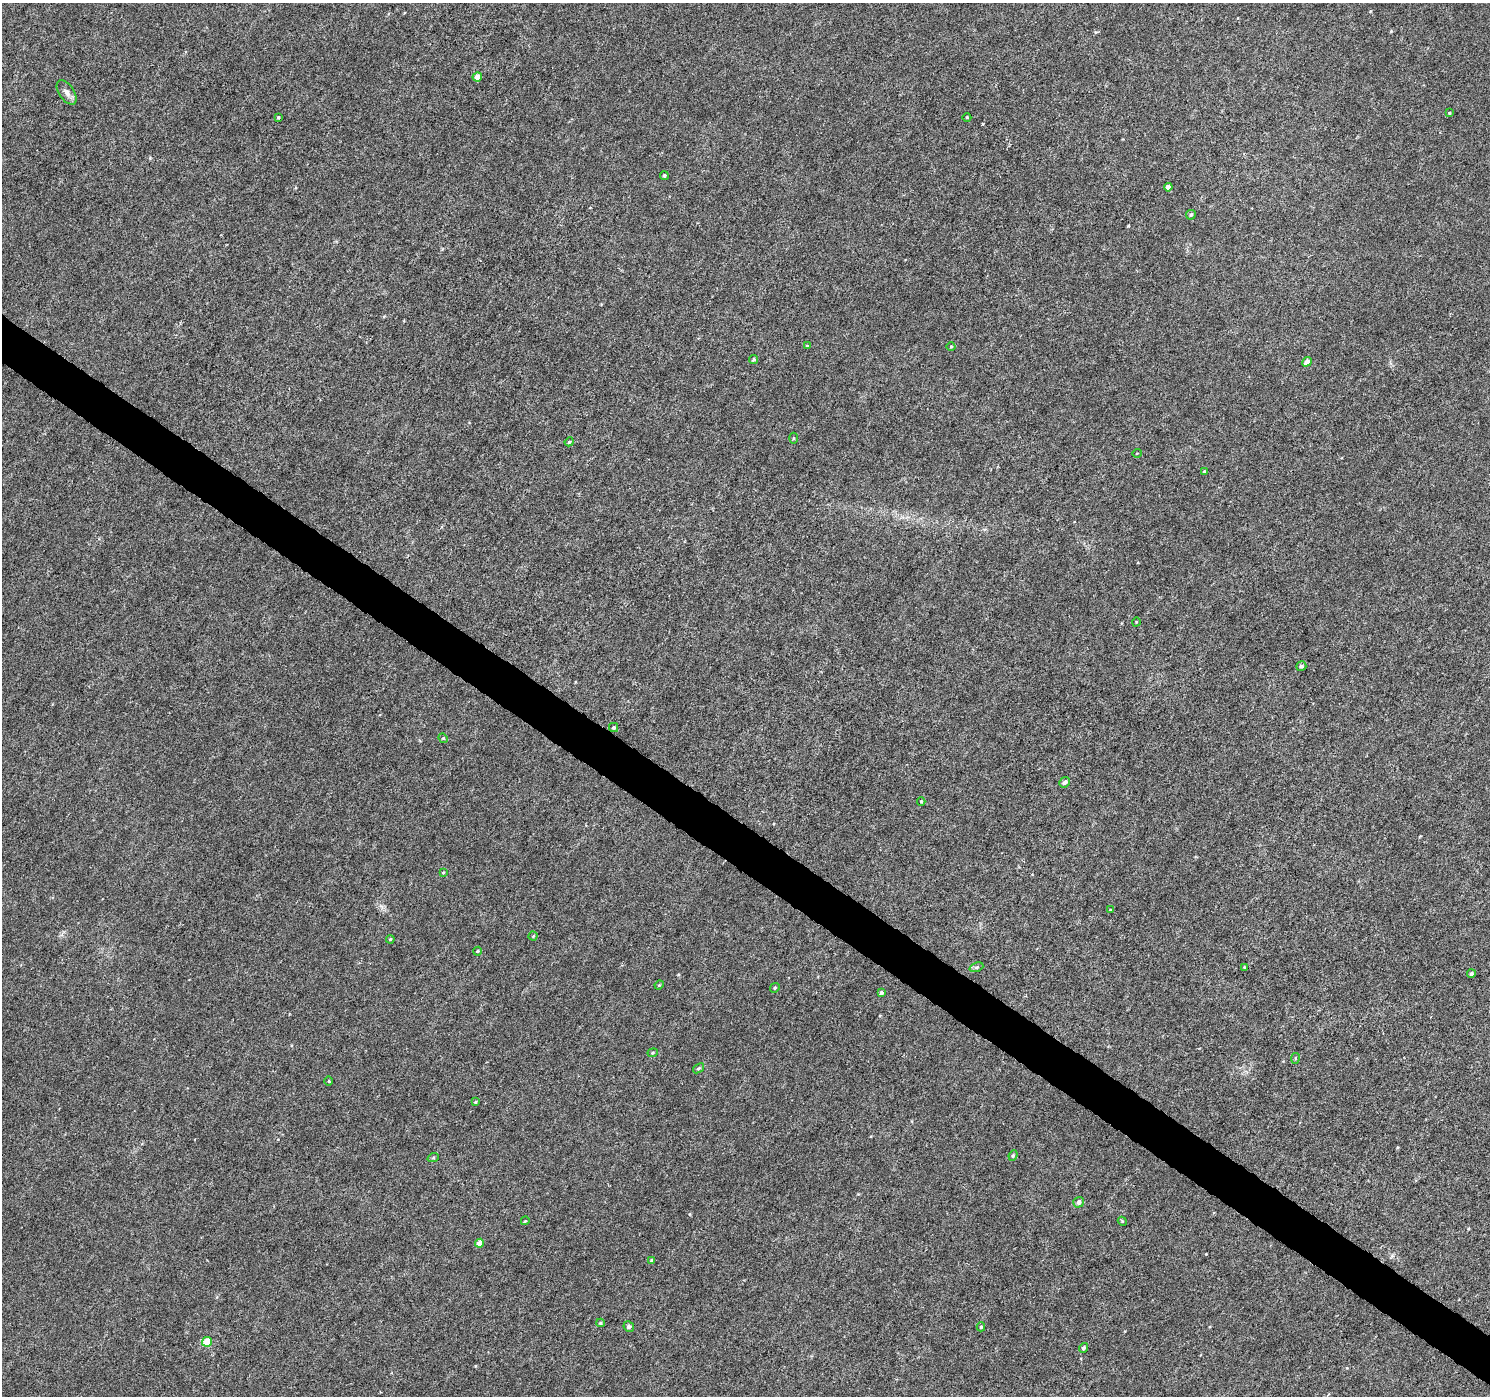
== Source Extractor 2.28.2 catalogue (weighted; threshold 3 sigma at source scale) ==
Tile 6 of 4 x 4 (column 2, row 2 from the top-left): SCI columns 1490-2977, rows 2971-4364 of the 5962 x 6006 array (HDU 1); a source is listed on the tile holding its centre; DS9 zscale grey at full resolution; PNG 1492 x 1398 px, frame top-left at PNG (2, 3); each listed source drawn as its Kron ellipse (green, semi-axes under 4 px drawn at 4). Shown black and unused: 3% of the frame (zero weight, under 4 of 8 exposures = <1% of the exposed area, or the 3 px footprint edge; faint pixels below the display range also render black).
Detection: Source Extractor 2.28.2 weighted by HDU 2 'WHT'; one run over the whole footprint, this tile lists its part. Background 5.21e-04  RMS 0.001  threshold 0.00409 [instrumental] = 3 sigma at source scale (4.09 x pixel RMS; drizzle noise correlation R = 1.36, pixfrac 0.8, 0.0396/0.0396 arcsec/px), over >= 5 px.
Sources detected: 50; all 50 listed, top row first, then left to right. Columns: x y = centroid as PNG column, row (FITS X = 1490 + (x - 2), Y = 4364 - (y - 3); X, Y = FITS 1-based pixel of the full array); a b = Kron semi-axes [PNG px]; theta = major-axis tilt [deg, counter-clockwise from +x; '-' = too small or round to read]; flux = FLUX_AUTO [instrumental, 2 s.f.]
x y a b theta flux
477 77 5 4 - 0.62
67 92 14 7 -56 0.48
1449 113 4 4 - 0.096
278 117 4 3 - 0.11
967 118 4 3 - 0.078
664 175 4 4 - 0.16
1168 187 4 4 - 0.63
1191 215 5 4 - 0.15
807 346 4 4 - 0.084
951 347 4 3 - 0.069
754 359 5 4 - 0.15
1307 362 5 4 - 0.53
793 438 5 3 - 0.084
569 442 5 4 - 0.15
1137 453 5 3 - 0.075
1204 471 4 3 - 0.11
1136 622 5 3 - 0.067
1301 666 5 5 - 0.2
614 727 4 4 - 0.13
443 738 5 4 - 0.095
1065 782 6 5 - 0.31
921 801 4 4 - 0.087
443 873 4 4 - 0.084
1110 910 3 3 - 0.074
533 936 4 4 - 0.092
390 939 4 3 - 0.1
477 951 4 4 - 0.1
976 967 7 4 21 0.15
1244 967 3 3 - 0.071
1471 974 4 4 - 0.16
659 985 4 4 - 0.092
775 988 5 4 - 0.11
881 993 3 3 - 0.18
653 1053 5 4 - 0.11
1295 1058 5 3 - 0.11
698 1068 6 4 38 0.17
329 1081 4 3 - 0.073
475 1102 4 3 - 0.086
1013 1155 5 4 - 0.13
433 1158 6 3 19 0.11
1079 1202 5 5 - 0.33
525 1221 4 3 - 0.082
1122 1221 5 3 - 0.087
479 1243 4 4 - 0.81
652 1261 4 3 - 0.23
600 1323 4 4 - 0.11
629 1326 5 5 - 0.2
981 1327 4 4 - 0.13
207 1342 5 4 - 2.4
1084 1348 5 4 - 0.21